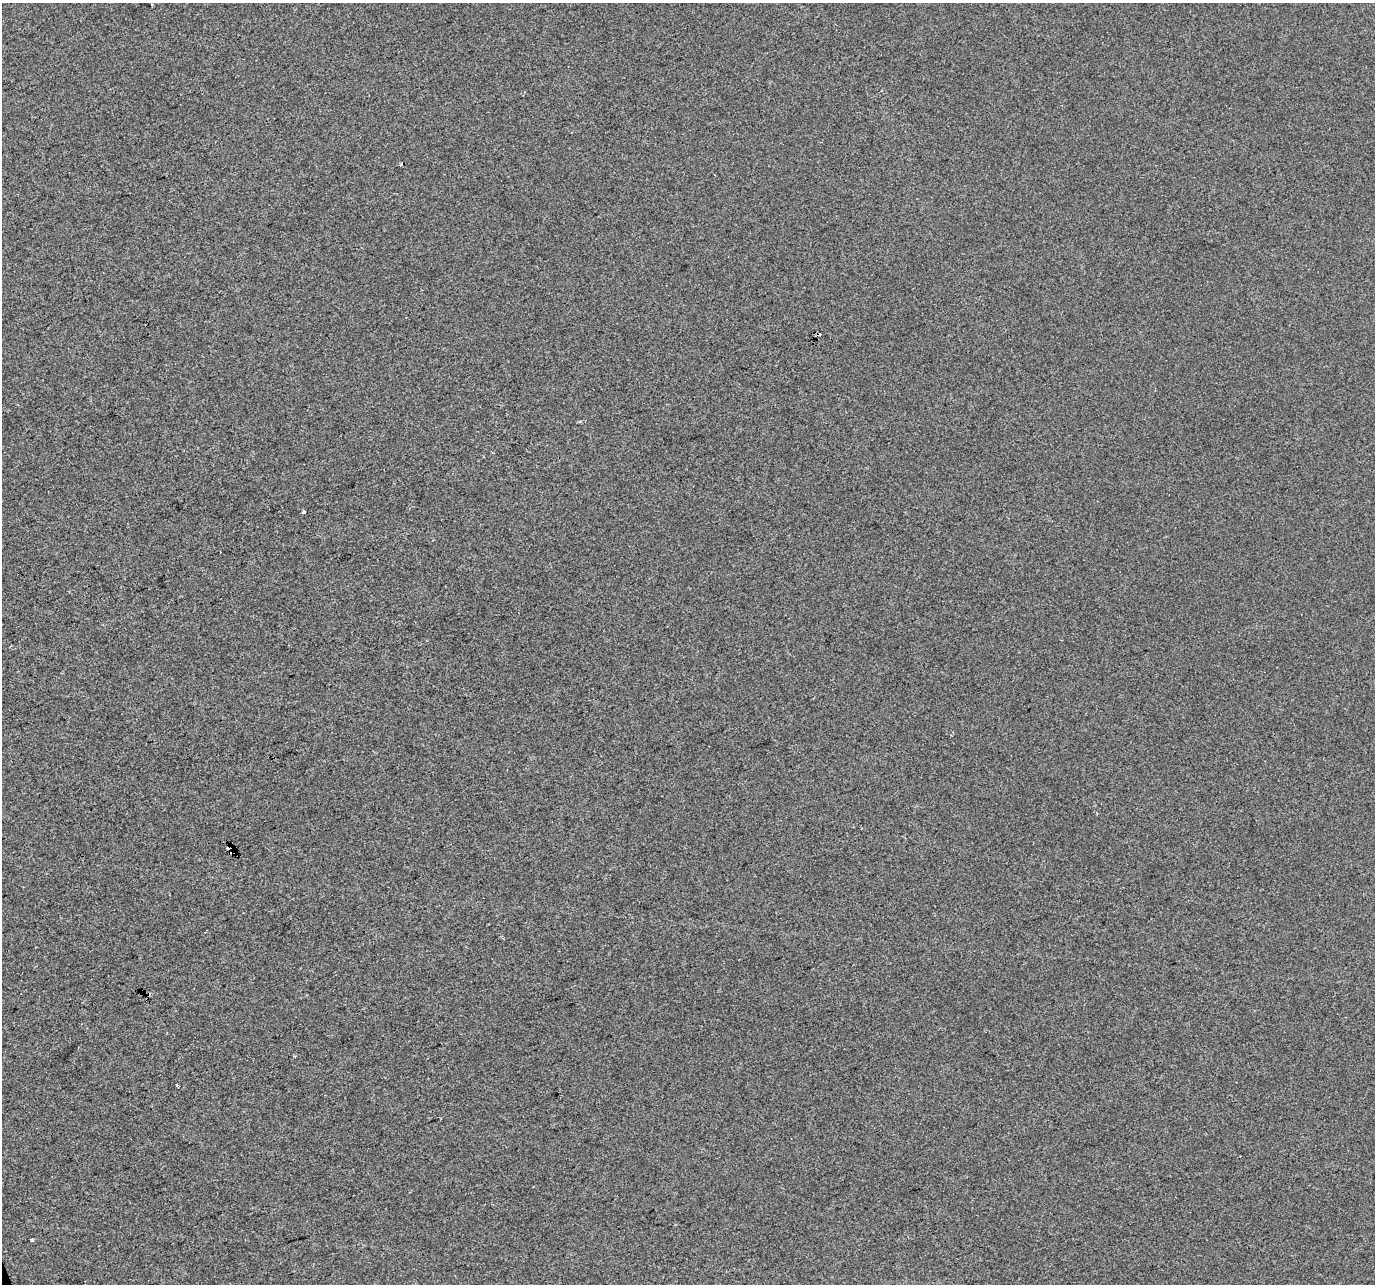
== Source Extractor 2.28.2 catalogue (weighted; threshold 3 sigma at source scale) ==
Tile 7 of 4 x 4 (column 3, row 2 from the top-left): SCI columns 2747-4119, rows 2692-3973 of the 5491 x 5328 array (HDU 1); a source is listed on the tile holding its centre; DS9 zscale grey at full resolution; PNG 1377 x 1286 px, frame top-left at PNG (2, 3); no overlay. Shown black and unused: <1% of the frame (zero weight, under 2 of 3 exposures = <1% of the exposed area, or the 3 px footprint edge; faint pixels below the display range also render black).
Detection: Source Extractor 2.28.2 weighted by HDU 2 'WHT'; one run over the whole footprint, this tile lists its part. Background -7.56e-05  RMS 0.0056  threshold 0.0252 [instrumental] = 3 sigma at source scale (4.5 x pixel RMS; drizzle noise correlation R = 1.50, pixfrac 1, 0.0396/0.0396 arcsec/px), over >= 5 px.
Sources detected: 6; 2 cosmic-ray / hot-pixel residue — not listed; the other 4 listed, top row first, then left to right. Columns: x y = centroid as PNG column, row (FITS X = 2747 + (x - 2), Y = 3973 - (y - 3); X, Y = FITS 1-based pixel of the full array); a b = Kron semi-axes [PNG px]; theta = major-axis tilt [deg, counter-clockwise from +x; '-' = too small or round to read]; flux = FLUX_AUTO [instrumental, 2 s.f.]
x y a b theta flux
304 512 4 3 - 1.8
229 848 5 3 - 8.8
177 1085 4 2 - 1.5
32 1239 3 3 - 3.9
Overlapping masked pixels (flux is a lower limit): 1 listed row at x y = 229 848